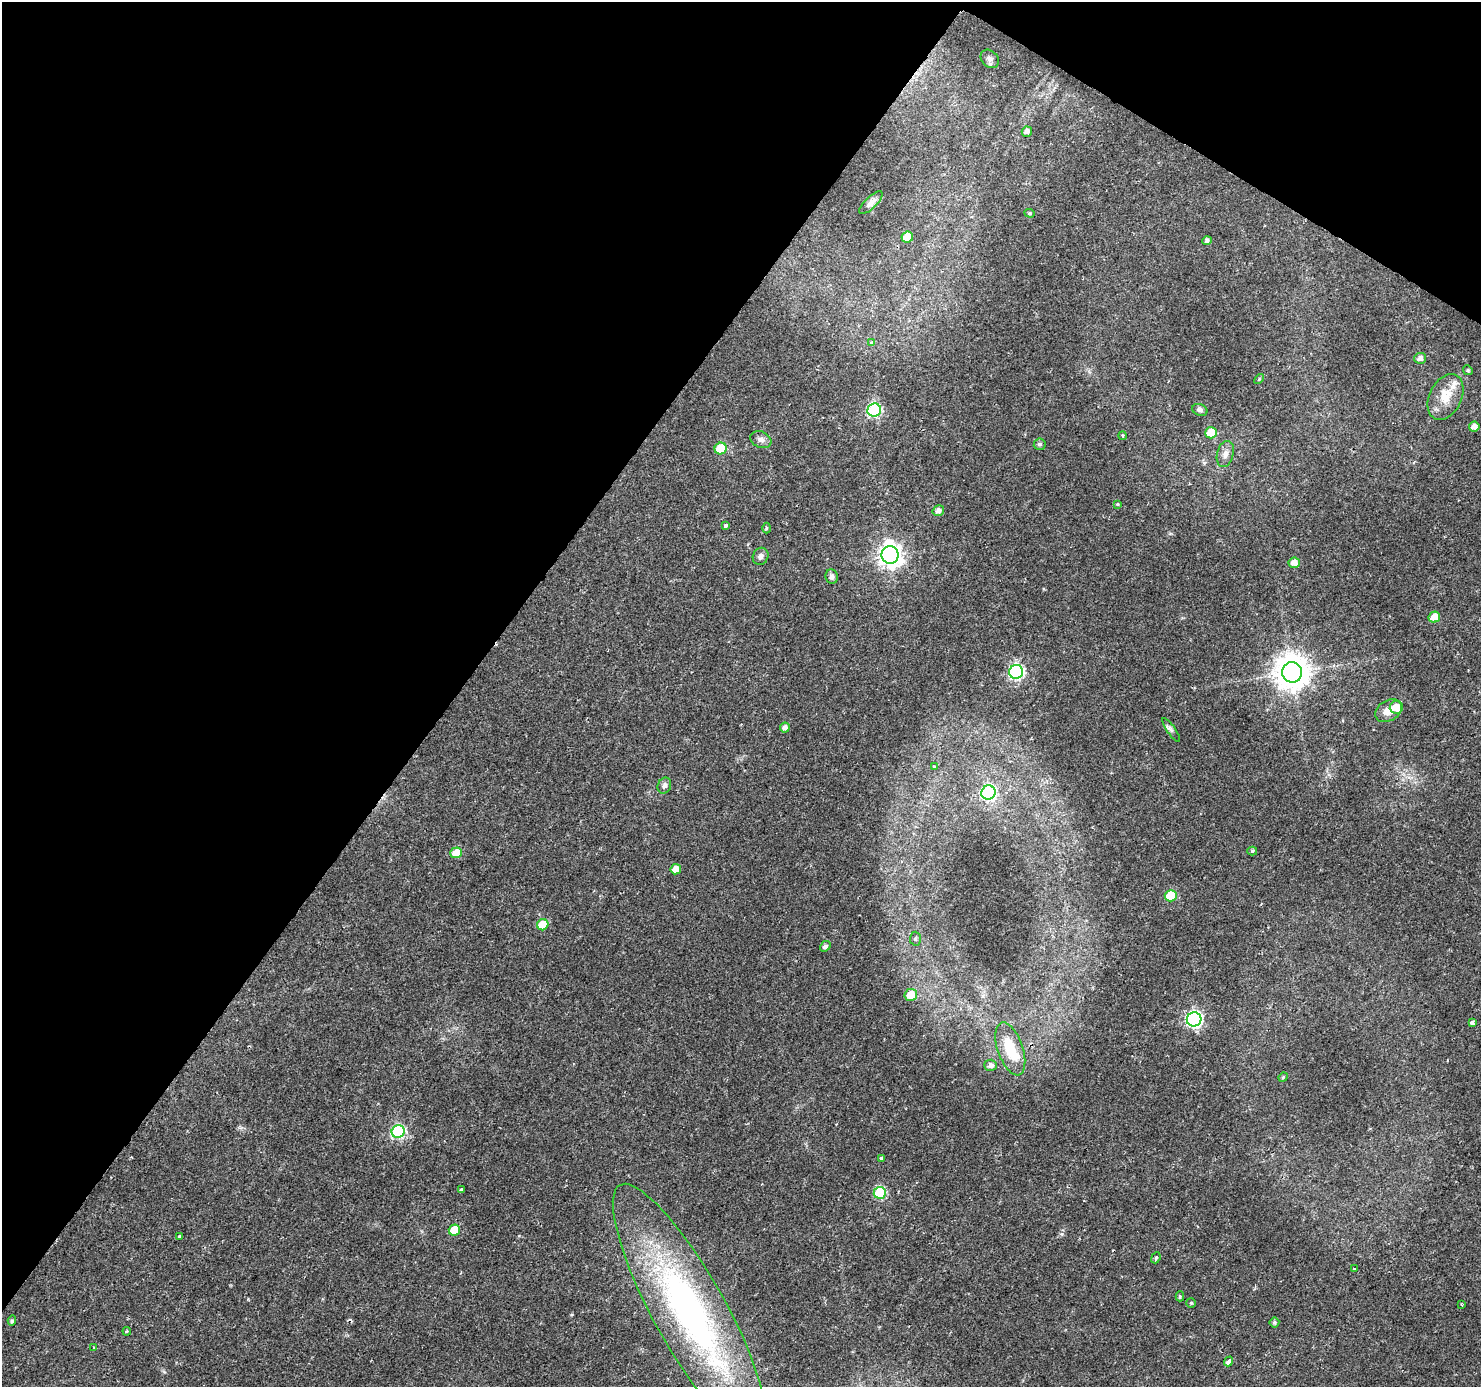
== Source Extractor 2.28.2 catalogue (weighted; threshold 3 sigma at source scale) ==
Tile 2 of 4 x 4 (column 2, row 1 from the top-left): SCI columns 1479-2957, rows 4342-5726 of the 5920 x 5979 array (HDU 1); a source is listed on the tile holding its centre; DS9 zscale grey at full resolution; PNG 1483 x 1389 px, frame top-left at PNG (2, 2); each listed source drawn as its Kron ellipse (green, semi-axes under 4 px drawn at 4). Shown black and unused: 35% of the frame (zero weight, under 2 of 3 exposures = <1% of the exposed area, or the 3 px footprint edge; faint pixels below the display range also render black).
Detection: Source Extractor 2.28.2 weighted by HDU 2 'WHT'; one run over the whole footprint, this tile lists its part. Background 0.0207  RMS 0.0028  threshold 0.0126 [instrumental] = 3 sigma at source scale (4.5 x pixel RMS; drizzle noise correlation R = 1.50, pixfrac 1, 0.0396/0.0396 arcsec/px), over >= 5 px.
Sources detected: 73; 3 cosmic-ray / hot-pixel residue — neither listed nor drawn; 2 inside a brighter listed object's ellipse — not listed separately; the other 68 listed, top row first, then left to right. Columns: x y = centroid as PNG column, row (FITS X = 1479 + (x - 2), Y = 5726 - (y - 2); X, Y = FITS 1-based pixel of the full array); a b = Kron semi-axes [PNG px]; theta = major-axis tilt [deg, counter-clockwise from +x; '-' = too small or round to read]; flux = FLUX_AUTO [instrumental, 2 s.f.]
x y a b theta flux
990 59 10 8 -43 1.2
1027 132 5 5 - 1.1
871 203 15 6 44 1.5
1030 213 5 4 - 0.34
907 237 6 5 - 5
1207 241 5 4 - 0.64
871 343 3 3 - 1
1420 358 6 5 - 1.3
1468 370 5 4 - 0.34
1259 379 6 3 47 0.29
1446 397 24 16 64 6.4
874 410 7 6 - 36
1200 410 8 5 -23 0.87
1474 427 5 5 - 1.9
1211 433 6 5 - 6.8
1122 436 4 3 - 0.35
761 440 11 8 -22 1.3
1040 444 6 5 - 0.66
721 448 6 5 - 11
1225 454 13 8 76 1.7
1117 504 4 3 - 0.66
938 511 6 5 - 1.3
726 525 4 3 - 2.6
766 528 5 3 - 0.36
890 555 9 8 - 210
761 556 9 7 61 1.2
1294 563 5 5 - 1.9
832 577 7 6 - 1
1434 617 6 5 - 3.2
1016 672 7 7 - 49
1292 672 10 10 - 540
1396 707 6 6 - 3.7
1389 711 14 10 30 3.2
785 728 5 5 - 1.4
1171 730 14 3 -56 0.71
934 766 4 4 - 0.37
664 786 8 6 69 1
988 792 7 7 - 46
1252 851 5 4 - 0.45
456 853 6 5 - 4.7
676 869 5 5 - 2.8
1171 896 6 6 - 9.7
543 925 6 5 - 6.9
915 939 7 5 89 0.58
825 946 5 4 - 0.9
911 995 6 6 - 6
1194 1019 7 7 - 65
1472 1023 4 4 - 1
1010 1049 27 12 -71 9.2
990 1065 6 5 - 1.3
1283 1077 5 4 - 0.34
398 1131 6 6 - 36
881 1158 3 3 - 1.3
461 1190 3 3 - 3.7
880 1193 6 6 - 22
454 1230 6 5 - 6.8
179 1236 3 3 - 0.88
1156 1258 6 4 68 0.4
1354 1269 3 2 - 0.36
1180 1296 5 4 - 0.39
1191 1303 5 5 - 0.4
1462 1305 4 2 - 0.25
690 1312 145 36 -61 99
12 1321 5 4 - 0.55
1274 1322 5 5 - 0.51
127 1331 4 3 - 0.27
94 1348 3 3 - 0.88
1228 1361 5 3 - 7.4